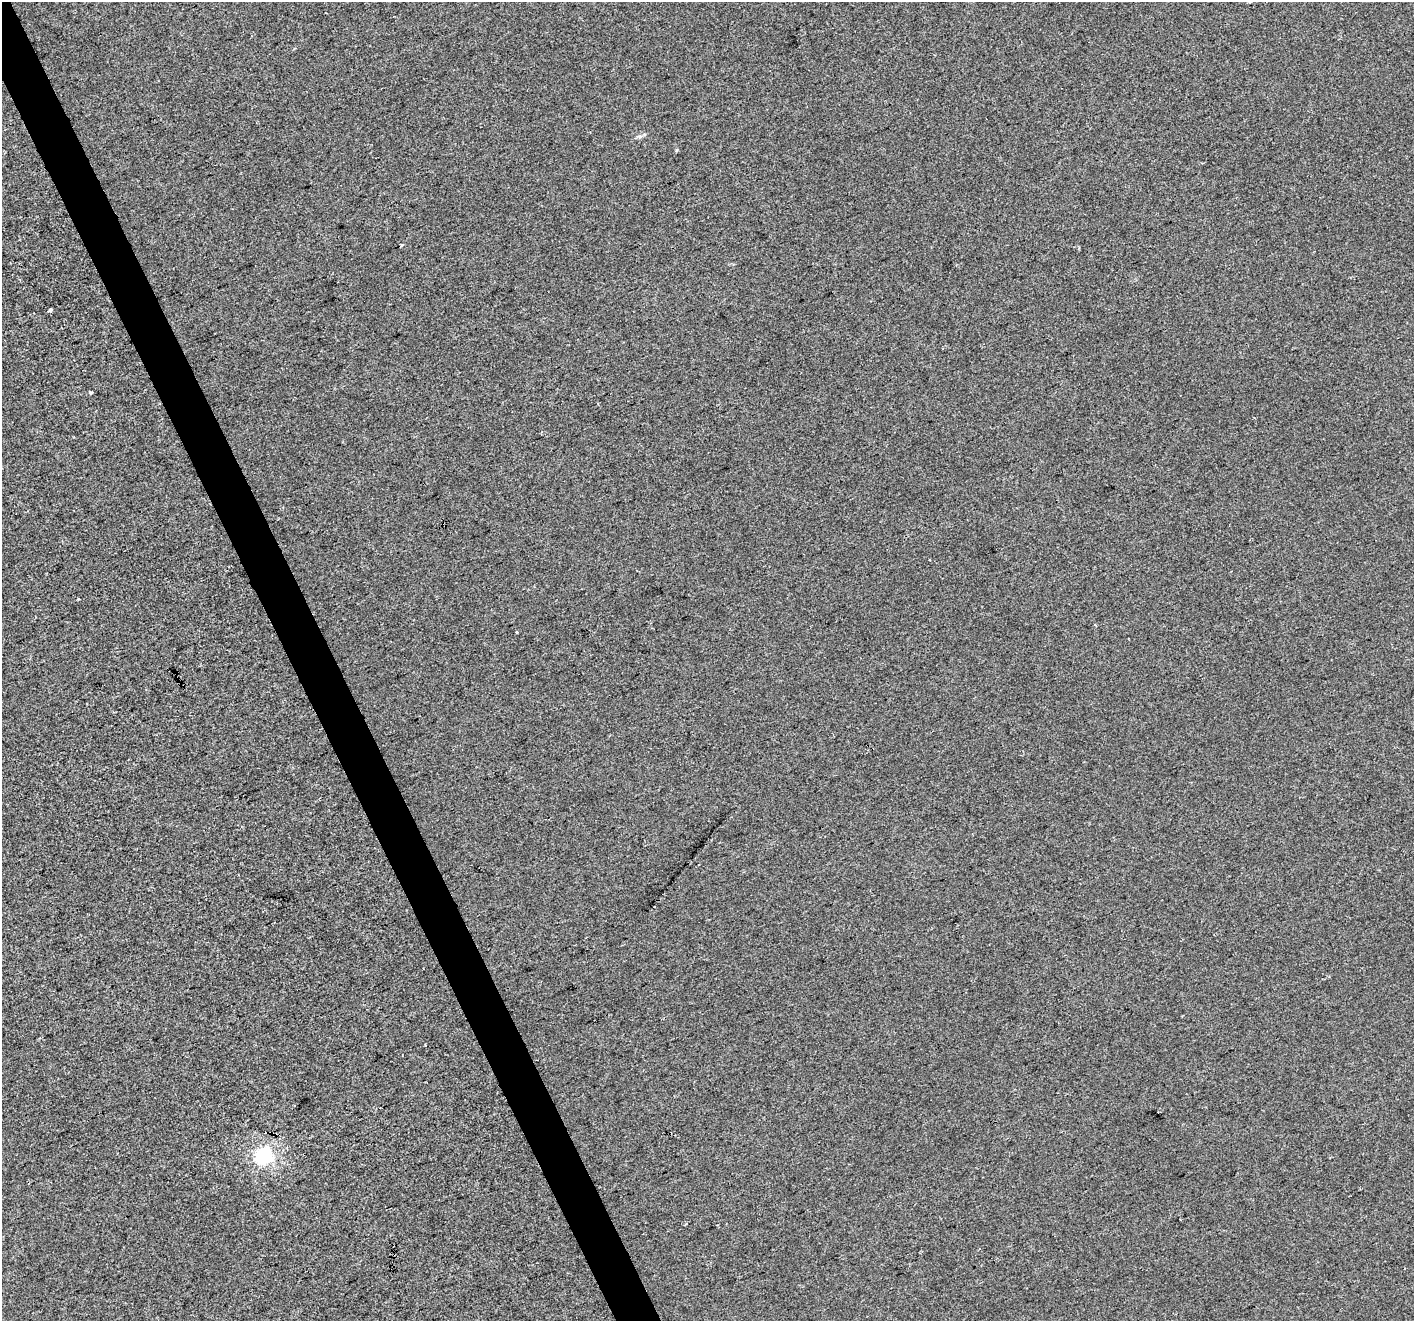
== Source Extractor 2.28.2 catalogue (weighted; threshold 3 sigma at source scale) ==
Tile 11 of 4 x 4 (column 3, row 3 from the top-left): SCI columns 2824-4235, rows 1464-2782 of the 5646 x 5506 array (HDU 1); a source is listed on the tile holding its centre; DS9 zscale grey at full resolution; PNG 1416 x 1323 px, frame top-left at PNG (2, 2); no overlay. Shown black and unused: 3% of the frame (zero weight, under 2 of 3 exposures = <1% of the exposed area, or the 3 px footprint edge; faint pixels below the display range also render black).
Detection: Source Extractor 2.28.2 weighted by HDU 2 'WHT'; one run over the whole footprint, this tile lists its part. Background -4.19e-04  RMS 0.0056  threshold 0.025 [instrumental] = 3 sigma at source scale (4.5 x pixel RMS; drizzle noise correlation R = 1.50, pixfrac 1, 0.0396/0.0396 arcsec/px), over >= 5 px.
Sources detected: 9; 1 cosmic-ray / hot-pixel residue — not listed; the other 8 listed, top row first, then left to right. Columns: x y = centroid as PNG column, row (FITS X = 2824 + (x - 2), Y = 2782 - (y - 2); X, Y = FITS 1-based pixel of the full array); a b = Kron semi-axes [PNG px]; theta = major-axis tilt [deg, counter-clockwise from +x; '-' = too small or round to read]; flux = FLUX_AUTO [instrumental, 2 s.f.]
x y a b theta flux
1249 2 4 3 - 0.65
402 245 3 3 - 1.2
50 310 3 3 - 9.7
90 392 4 3 - 4.5
78 599 3 3 - 0.88
1095 625 4 3 - 0.43
425 1045 3 2 - 0.8
263 1156 7 6 - 150
Isophote crosses this tile's border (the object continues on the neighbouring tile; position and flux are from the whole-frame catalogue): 1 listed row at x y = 1249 2